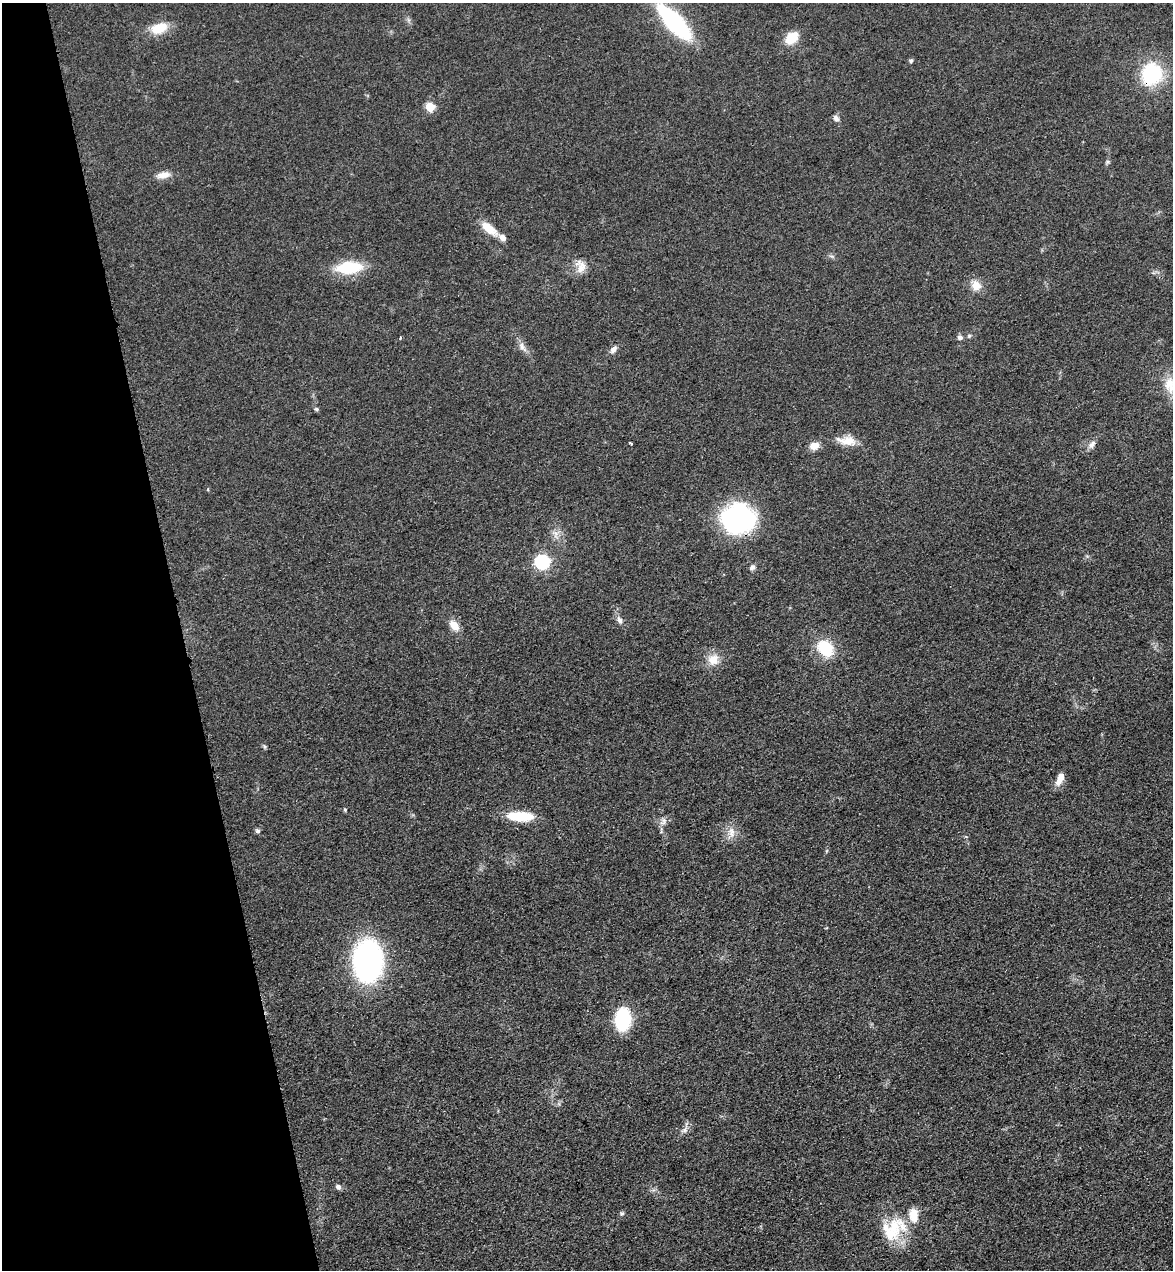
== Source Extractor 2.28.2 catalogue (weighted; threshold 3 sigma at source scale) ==
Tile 5 of 4 x 4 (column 1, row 2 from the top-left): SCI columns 184-1354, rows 2651-3918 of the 5166 x 5303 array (HDU 1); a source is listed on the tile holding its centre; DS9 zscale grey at full resolution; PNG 1175 x 1272 px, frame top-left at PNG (2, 3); no overlay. Shown black and unused: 15% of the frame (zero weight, under 3 of 4 exposures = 6% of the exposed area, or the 3 px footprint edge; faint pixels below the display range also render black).
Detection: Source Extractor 2.28.2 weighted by HDU 2 'WHT'; one run over the whole footprint, this tile lists its part. Background 0.0693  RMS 0.0071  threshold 0.0318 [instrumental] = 3 sigma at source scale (4.5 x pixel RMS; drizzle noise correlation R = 1.50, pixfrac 1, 0.05/0.05 arcsec/px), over >= 5 px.
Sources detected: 49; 4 inside a brighter listed object's ellipse — not listed separately; the other 45 listed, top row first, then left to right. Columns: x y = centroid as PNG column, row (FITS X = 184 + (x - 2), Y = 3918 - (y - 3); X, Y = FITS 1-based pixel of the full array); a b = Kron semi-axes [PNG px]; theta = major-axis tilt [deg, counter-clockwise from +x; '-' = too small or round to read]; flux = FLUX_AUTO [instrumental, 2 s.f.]
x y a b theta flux
674 22 30 11 -47 120
159 28 19 11 17 15
792 38 16 11 42 13
911 61 5 4 - 1.5
1152 74 22 19 58 49
430 107 5 5 - 31
836 118 8 6 -48 2.4
1108 162 6 5 - 1.1
163 175 18 8 11 5.8
488 228 22 9 -38 12
581 266 19 12 -75 7.2
349 267 24 11 4 34
976 285 14 12 -57 7.3
969 336 5 5 - 1
960 337 5 5 - 2.6
400 338 3 2 - 1.2
522 346 13 7 -69 3.7
613 349 10 6 50 3.3
1170 385 23 14 -77 13
316 409 6 4 -3 1.2
847 441 27 10 -7 10
630 443 4 3 - 1.9
1092 444 12 7 60 3.2
814 446 10 8 17 7.1
738 519 31 27 0 120
555 533 7 4 -70 2.3
542 562 6 6 - 130
752 567 8 6 53 2.1
619 620 10 7 -64 2.9
454 625 12 9 -48 7.5
825 648 19 14 -50 26
713 660 15 14 - 9.3
264 747 6 4 -89 1.1
1061 776 13 7 79 6.1
345 810 5 4 - 0.92
520 816 26 9 -3 24
257 831 6 5 - 1.5
732 832 15 8 -77 5.8
368 961 30 21 89 200
623 1019 18 13 87 50
685 1130 7 6 - 2.3
338 1187 7 6 - 2.2
622 1213 6 6 - 1.2
914 1215 18 11 -87 10
894 1227 32 19 -79 23
Overlapping masked pixels (flux is a lower limit): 2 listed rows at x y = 1152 74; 738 519
Isophote crosses this tile's border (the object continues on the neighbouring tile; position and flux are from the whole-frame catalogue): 1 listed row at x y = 1170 385